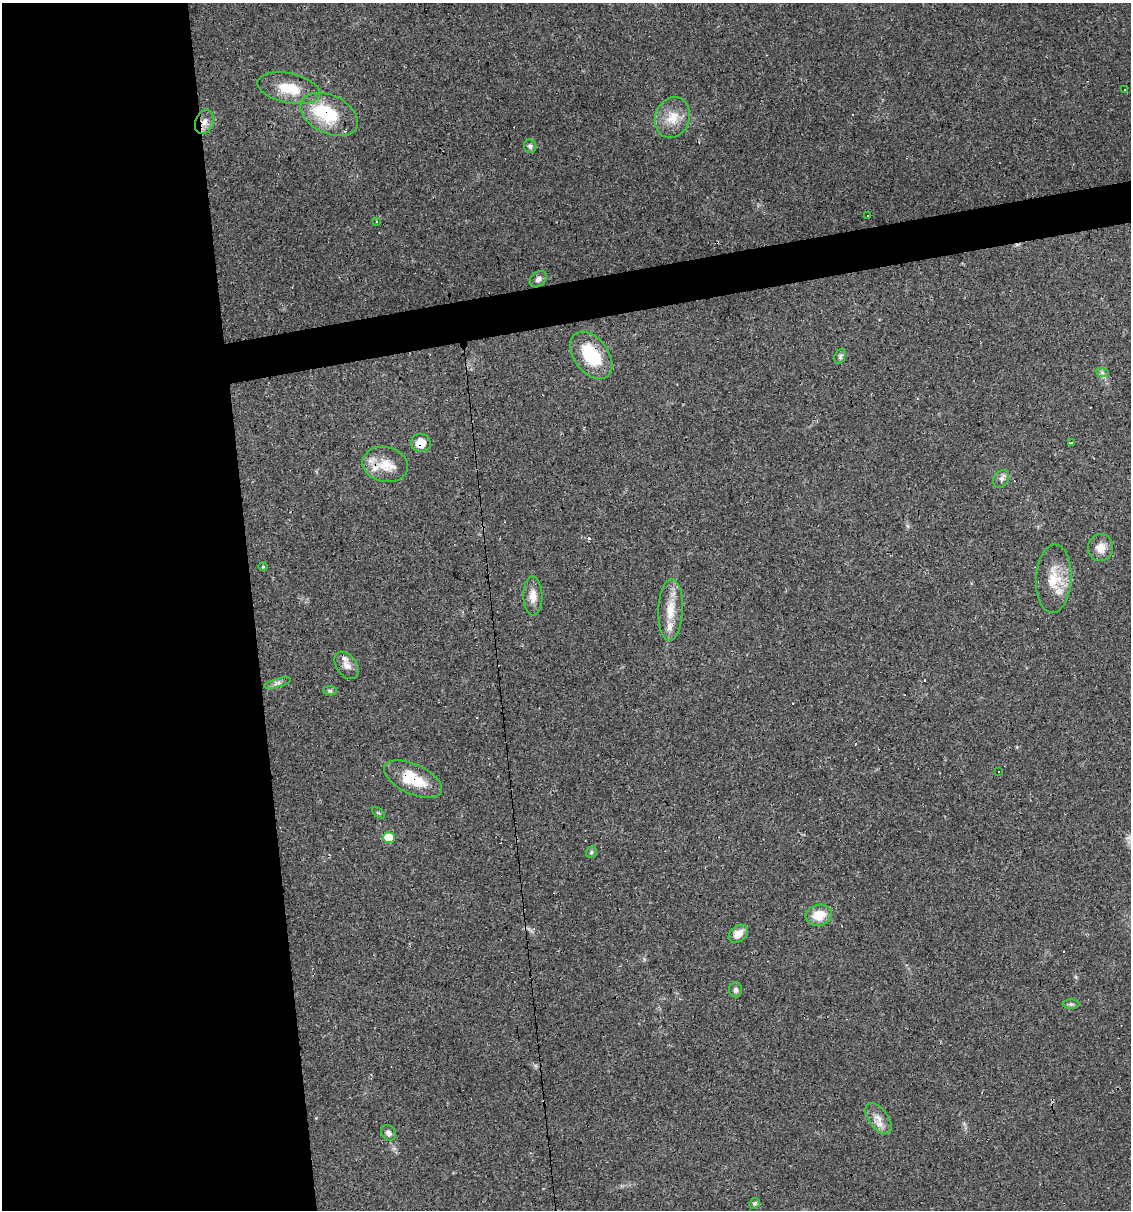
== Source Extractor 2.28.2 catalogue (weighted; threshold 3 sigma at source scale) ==
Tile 9 of 4 x 4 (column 1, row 3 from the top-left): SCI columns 67-1195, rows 1209-2416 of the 4603 x 4832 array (HDU 1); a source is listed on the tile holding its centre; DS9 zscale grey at full resolution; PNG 1133 x 1212 px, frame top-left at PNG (2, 3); each listed source drawn as its Kron ellipse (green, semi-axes under 4 px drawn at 4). Shown black and unused: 25% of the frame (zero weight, under 2 of 3 exposures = <1% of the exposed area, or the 3 px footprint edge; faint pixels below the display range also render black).
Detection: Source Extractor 2.28.2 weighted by HDU 2 'WHT'; one run over the whole footprint, this tile lists its part. Background 0.0829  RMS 0.0064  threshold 0.0286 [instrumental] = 3 sigma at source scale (4.5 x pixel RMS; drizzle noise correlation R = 1.50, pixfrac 1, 0.0396/0.0396 arcsec/px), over >= 5 px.
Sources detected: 48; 1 inside a brighter object's white glare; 9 cosmic-ray / hot-pixel residue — neither listed nor drawn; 2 inside a brighter listed object's ellipse — not listed separately; the other 36 listed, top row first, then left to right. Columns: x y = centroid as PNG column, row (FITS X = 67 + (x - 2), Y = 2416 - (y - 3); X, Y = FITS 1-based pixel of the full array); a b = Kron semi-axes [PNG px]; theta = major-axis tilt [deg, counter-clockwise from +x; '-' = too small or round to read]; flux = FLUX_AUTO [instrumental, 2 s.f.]
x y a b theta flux
289 88 32 15 -12 18
1124 90 3 2 - 0.53
329 114 30 19 -26 33
672 118 21 17 69 12
204 122 12 9 68 4.6
530 146 7 6 - 1.6
868 216 3 3 - 0.83
377 221 3 2 - 0.54
538 279 9 7 42 2.4
591 355 27 17 -52 31
840 356 8 5 70 1.6
1102 372 7 4 -20 1.2
421 443 10 9 - 9.1
1071 443 3 2 - 2.4
385 464 23 17 -12 14
1001 479 10 7 54 2.3
1101 548 13 12 - 5.8
263 567 4 4 - 0.73
1054 579 34 18 87 17
533 596 19 9 -89 6.3
671 610 31 12 87 13
346 665 15 10 -53 4.5
278 683 14 4 17 2.2
330 691 7 4 0 1.2
998 771 3 3 - 1.5
413 779 31 15 -25 21
379 813 7 3 -35 0.81
389 838 6 5 - 17
591 852 6 5 - 1.1
819 915 13 10 10 11
738 934 11 7 42 6.6
736 990 7 6 - 1.8
1071 1004 8 5 0 1.3
878 1118 18 9 -53 6.1
388 1133 8 7 - 2.6
755 1203 5 5 - 0.97
Overlapping masked pixels (flux is a lower limit): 6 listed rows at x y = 329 114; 204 122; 591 355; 421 443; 385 464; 413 779